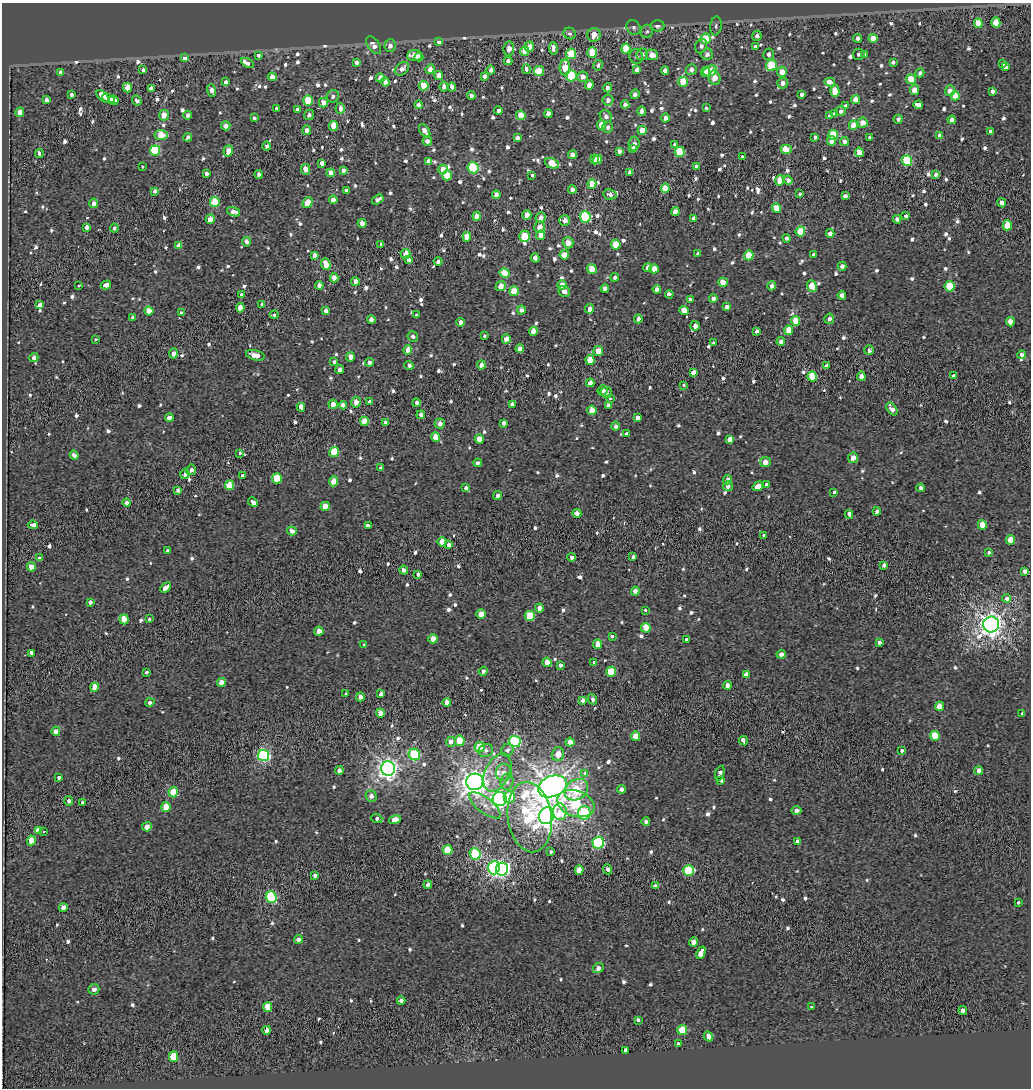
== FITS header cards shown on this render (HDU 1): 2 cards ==
NAXIS1  =                 1029
NAXIS2  =                 1086

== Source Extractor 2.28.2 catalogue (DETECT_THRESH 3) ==
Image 1029 x 1086 px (HDU 1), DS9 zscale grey, 1 PNG px = 1 image px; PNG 1033 x 1090 px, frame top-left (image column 1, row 1086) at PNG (2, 3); each listed source drawn as its Kron ellipse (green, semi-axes under 4 px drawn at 4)
Background 0.0575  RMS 0.67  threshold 2.02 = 3 sigma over >= 5 px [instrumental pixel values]
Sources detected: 893; of the 893, the 500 brightest by FLUX_AUTO listed and drawn (393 fainter detections omitted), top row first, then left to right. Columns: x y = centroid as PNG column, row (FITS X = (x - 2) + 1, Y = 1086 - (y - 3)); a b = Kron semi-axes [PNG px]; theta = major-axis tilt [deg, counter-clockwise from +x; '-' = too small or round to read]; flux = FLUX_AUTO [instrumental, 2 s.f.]
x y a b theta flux
978 23 5 4 - 830
996 23 5 4 - 930
657 26 7 5 -1 220
716 26 9 5 83 160
633 27 8 6 -48 150
647 31 7 6 - 140
570 33 6 5 - 150
594 35 7 6 - 530
757 36 5 5 - 160
858 38 4 4 - 200
873 38 4 4 - 600
706 39 5 5 - 1200
438 42 3 3 - 2700
374 45 10 5 -54 330
390 46 6 5 - 280
701 46 7 5 64 170
529 47 5 4 - 460
756 47 3 3 - 760
509 49 7 5 83 340
553 49 6 3 -87 530
626 49 5 4 - 1200
525 51 5 4 - 520
592 53 5 5 - 1100
571 54 5 5 - 1500
642 54 6 6 - 180
707 54 6 5 - 190
769 54 6 5 - 180
859 54 6 5 - 140
258 55 4 3 - 320
414 55 7 5 5 510
652 55 6 5 - 430
865 55 3 3 - 350
636 56 7 6 - 150
419 57 4 4 - 340
184 58 3 3 - 2100
508 61 4 4 - 190
356 62 4 4 - 210
893 62 4 3 - 840
247 63 7 3 -27 630
1003 64 3 3 - 580
598 65 5 4 - 140
771 65 6 5 - 2000
565 67 8 5 88 830
1005 67 3 3 - 590
402 69 8 5 40 320
430 69 5 4 - 310
526 69 5 4 - 180
691 69 5 5 - 220
143 70 4 3 - 180
491 70 4 3 - 190
637 70 3 3 - 4500
539 71 5 5 - 710
665 71 4 4 - 270
710 71 7 5 26 1300
705 72 5 4 - 580
782 72 5 5 - 520
61 73 4 4 - 280
920 73 4 4 - 150
439 75 4 4 - 350
484 76 3 3 - 1200
571 76 5 5 - 2100
272 77 4 4 - 310
583 77 5 5 - 330
380 78 4 4 - 620
714 78 7 5 -76 570
911 79 5 5 - 840
226 82 3 3 - 1300
385 82 4 4 - 300
683 82 5 4 - 1000
830 82 5 4 - 2600
783 83 5 5 - 260
589 85 4 4 - 410
424 86 5 4 - 1100
444 86 5 4 - 250
452 87 4 4 - 220
127 88 5 4 - 780
608 88 5 4 - 200
151 89 4 3 - 2200
212 90 6 4 -71 320
914 90 5 4 - 550
835 91 6 4 89 750
950 91 5 5 - 270
992 92 4 3 - 2400
635 94 5 4 - 140
802 94 4 4 - 170
72 95 4 3 - 150
103 96 8 3 -45 3200
333 96 6 6 - 150
471 96 4 4 - 240
955 96 4 4 - 530
108 99 7 3 -27 2700
46 100 4 4 - 200
114 100 5 3 - 2100
608 100 5 5 - 220
855 100 4 4 - 520
137 101 5 4 - 160
308 101 5 4 - 1400
323 103 5 4 - 390
625 104 4 4 - 190
418 105 4 4 - 170
846 105 4 3 - 440
918 105 4 3 - 3800
706 107 3 3 - 860
340 108 5 4 - 320
276 109 3 3 - 500
298 110 4 4 - 190
498 110 4 3 - 1300
642 111 5 4 - 220
841 111 5 5 - 210
20 112 4 4 - 420
834 113 4 3 - 490
548 114 4 4 - 370
164 115 5 5 - 510
188 115 4 4 - 140
309 115 5 5 - 160
521 115 5 4 - 820
606 116 7 5 -52 160
829 116 3 3 - 620
254 118 4 3 - 140
666 118 4 4 - 250
898 119 4 4 - 160
952 120 4 4 - 210
863 123 5 5 - 410
601 125 5 4 - 520
853 125 5 4 - 460
226 126 5 4 - 280
333 126 5 4 - 730
608 127 5 5 - 150
307 130 5 4 - 260
642 130 4 4 - 830
425 131 7 4 -54 300
990 132 4 3 - 1300
161 135 7 5 -4 810
833 135 5 5 - 1500
939 136 4 3 - 240
188 137 4 3 - 1100
869 137 3 3 - 1600
517 138 4 3 - 150
815 138 3 3 - 1200
427 141 5 4 - 210
832 141 5 4 - 420
844 141 4 4 - 190
634 144 7 5 83 160
674 144 3 3 - 730
267 146 4 4 - 130
633 149 4 4 - 330
786 149 6 5 - 500
155 150 5 5 - 2600
228 151 6 4 72 410
619 151 4 4 - 160
680 152 5 5 - 1600
859 152 4 4 - 680
39 154 4 4 - 190
572 155 4 4 - 310
742 157 3 3 - 380
594 159 5 4 - 370
597 159 5 4 - 410
907 161 5 5 - 3000
429 162 4 3 - 8600
552 163 7 5 -24 860
322 164 4 3 - 910
696 166 3 3 - 400
142 167 3 3 - 300
473 168 5 5 - 3600
306 169 5 4 - 360
443 169 5 4 - 520
343 170 4 4 - 170
630 172 4 4 - 200
206 173 3 3 - 1300
331 173 4 4 - 490
259 174 4 3 - 140
936 174 3 3 - 430
447 175 5 5 - 890
532 175 4 3 - 410
780 180 5 4 - 490
788 180 4 4 - 200
592 184 5 4 - 720
665 188 5 4 - 840
346 190 4 3 - 410
572 190 4 4 - 210
155 191 4 4 - 140
800 193 3 3 - 920
610 194 7 5 -12 190
496 195 4 4 - 330
845 196 4 4 - 170
333 200 4 4 - 350
378 200 6 4 35 200
215 202 5 4 - 1400
94 203 5 4 - 260
307 203 6 4 56 660
1002 203 4 3 - 1600
776 208 4 4 - 820
233 212 7 4 -17 360
675 212 4 4 - 490
527 215 4 4 - 500
477 216 4 4 - 520
906 216 3 3 - 430
585 217 6 5 - 3600
541 218 5 5 - 290
694 218 4 4 - 190
210 219 5 4 - 480
897 219 4 4 - 140
565 220 5 5 - 290
362 223 4 4 - 350
1007 225 5 4 - 990
87 227 4 4 - 230
539 227 6 5 - 400
114 228 4 4 - 150
800 231 5 5 - 1300
830 233 4 4 - 290
541 235 5 4 - 460
525 236 5 5 - 1100
467 237 4 4 - 690
786 238 4 4 - 130
247 242 5 4 - 200
568 243 5 5 - 480
381 245 4 3 - 620
616 245 5 4 - 920
179 246 4 3 - 870
405 254 5 5 - 830
698 254 4 4 - 140
314 255 4 4 - 310
564 255 4 4 - 490
749 255 5 4 - 940
814 255 4 4 - 230
535 258 5 3 - 920
409 260 3 3 - 1000
438 261 4 4 - 170
326 264 6 4 -68 620
842 266 4 4 - 180
648 267 4 4 - 290
592 269 5 4 - 620
654 269 5 4 - 530
505 273 5 4 - 820
615 277 4 4 - 140
334 278 4 4 - 540
355 281 4 4 - 240
723 282 4 4 - 550
79 285 3 3 - 220
106 285 5 3 - 2000
319 285 4 4 - 210
562 285 4 4 - 410
501 286 5 5 - 430
772 286 4 4 - 230
812 286 6 4 -69 830
950 286 5 5 - 1300
605 288 4 4 - 210
657 289 4 4 - 270
514 291 5 4 - 890
564 292 6 5 - 220
669 294 4 3 - 910
241 295 4 3 - 390
842 295 4 4 - 240
713 298 4 4 - 180
690 299 4 3 - 140
262 304 3 3 - 150
39 305 4 3 - 1100
727 307 4 3 - 2900
240 308 5 4 - 470
590 309 4 4 - 270
521 310 4 4 - 150
684 310 5 3 - 2800
149 311 4 4 - 680
326 311 4 4 - 240
181 313 3 3 - 730
274 315 4 3 - 430
416 315 3 3 - 740
133 317 4 4 - 200
638 319 4 4 - 190
829 319 5 4 - 190
371 320 4 3 - 860
795 321 5 4 - 720
460 322 4 4 - 260
1010 322 4 4 - 350
695 326 5 5 - 330
789 330 4 4 - 750
533 331 4 4 - 440
756 331 3 3 - 340
413 336 5 5 - 140
484 336 3 3 - 790
96 339 3 3 - 230
506 339 4 4 - 380
781 342 4 4 - 220
713 343 3 3 - 690
520 349 4 4 - 280
408 350 5 4 - 430
869 350 5 4 - 150
598 351 5 5 - 550
173 353 5 4 - 250
255 355 9 5 -14 490
1022 355 4 4 - 230
350 357 4 4 - 390
34 358 4 4 - 170
590 360 5 4 - 820
334 362 3 3 - 410
369 362 4 4 - 170
409 365 4 4 - 160
481 365 4 4 - 290
826 366 4 4 - 190
340 370 4 4 - 250
693 373 4 3 - 2200
953 375 4 3 - 380
861 376 4 4 - 370
812 377 5 4 - 1300
590 383 4 4 - 320
684 385 3 3 - 420
603 390 5 4 - 170
606 392 5 5 - 180
611 399 3 3 - 3600
369 401 4 3 - 370
356 402 5 5 - 390
416 403 4 4 - 150
333 404 4 4 - 440
512 404 3 3 - 630
343 405 4 4 - 320
608 405 4 4 - 150
301 407 4 3 - 2300
892 409 7 4 -53 290
592 410 4 4 - 600
421 415 4 3 - 200
169 417 4 3 - 1500
637 417 4 3 - 1100
364 421 4 4 - 810
385 423 4 3 - 140
504 423 3 3 - 1200
440 424 5 5 - 220
616 426 4 4 - 170
627 433 3 3 - 700
436 437 5 4 - 710
479 439 5 4 - 550
730 439 4 4 - 3500
334 452 5 4 - 1300
240 453 3 3 - 180
74 455 4 4 - 160
853 458 5 5 - 350
765 462 5 5 - 340
478 463 4 4 - 140
381 468 4 4 - 140
191 470 5 4 - 200
185 474 5 4 - 170
242 475 3 3 - 520
277 478 5 5 - 1200
728 480 5 4 - 210
333 481 5 4 - 450
229 485 5 4 - 1000
766 485 3 3 - 1800
728 486 5 5 - 180
758 486 5 3 - 6000
465 488 4 3 - 800
921 488 4 4 - 160
178 490 4 3 - 140
834 492 4 3 - 200
498 495 4 4 - 200
253 502 5 3 - 1300
127 503 4 4 - 210
325 506 4 4 - 620
877 511 4 4 - 190
577 513 4 4 - 240
849 514 4 3 - 1100
33 525 5 3 - 2200
982 525 5 4 - 530
368 526 3 3 - 1300
292 531 5 3 - 1400
764 535 4 3 - 500
1010 540 5 4 - 750
442 542 4 4 - 600
448 545 3 3 - 1000
167 550 4 3 - 600
988 552 3 3 - 420
572 557 4 3 - 150
633 557 3 3 - 900
39 558 4 3 - 520
884 565 4 4 - 170
31 567 4 4 - 520
404 570 4 4 - 140
1025 571 4 4 - 220
418 574 4 3 - 920
166 587 6 3 44 2600
635 591 4 4 - 230
1006 598 4 3 - 970
90 602 3 3 - 570
539 608 4 3 - 980
645 610 3 3 - 240
481 614 5 4 - 580
530 616 5 5 - 1400
124 619 5 4 - 710
149 619 3 3 - 310
991 624 8 7 - 39000
646 628 5 4 - 760
319 631 4 4 - 390
612 636 3 3 - 450
433 639 4 4 - 450
687 640 3 3 - 1300
879 642 4 4 - 170
598 644 5 4 - 460
364 645 3 3 - 360
31 653 3 3 - 2500
781 654 4 4 - 210
547 662 4 4 - 390
593 663 4 3 - 520
560 665 3 3 - 580
483 671 4 4 - 170
147 672 3 3 - 570
611 672 5 5 - 1600
746 675 4 4 - 380
221 682 4 4 - 480
727 685 4 4 - 390
95 687 4 4 - 690
346 694 3 3 - 350
381 694 4 4 - 180
360 697 4 4 - 230
593 699 5 4 - 150
583 700 4 4 - 220
150 702 5 4 - 130
447 702 4 4 - 320
939 706 5 4 - 540
380 713 4 4 - 570
1022 714 3 3 - 1600
56 731 4 4 - 260
636 736 5 4 - 690
935 736 5 5 - 1300
460 741 5 5 - 1400
743 741 5 3 - 1300
451 742 5 4 - 270
515 742 6 5 - 5700
570 742 4 4 - 460
480 747 5 5 - 930
486 750 7 6 - 150
507 750 6 6 - 170
902 751 3 3 - 670
414 754 6 5 - 2800
558 754 7 6 - 520
264 756 6 5 - 7000
388 768 7 7 - 26000
339 770 4 4 - 170
979 770 4 4 - 220
504 772 8 7 - 290
497 773 20 12 63 790
585 773 4 3 - 410
720 773 7 4 71 150
58 777 3 3 - 510
721 780 3 3 - 900
475 782 8 8 - 43000
507 782 8 6 75 170
552 786 15 10 20 62000
621 789 4 4 - 180
576 790 13 9 35 1600
173 792 5 4 - 1000
371 796 6 5 - 210
509 797 6 5 - 1100
500 799 7 7 - 13000
69 801 4 4 - 160
83 802 3 3 - 950
576 804 19 13 -19 2300
485 805 19 7 -37 420
166 807 5 4 - 850
797 810 5 4 - 180
560 812 8 7 - 1400
584 813 7 6 - 3500
547 816 8 7 - 33000
530 817 35 22 -82 4300
377 818 5 3 - 580
395 820 6 4 14 510
646 821 4 4 - 150
147 827 5 4 - 300
38 830 4 3 - 1800
44 831 3 3 - 280
31 840 5 4 - 710
797 841 4 3 - 160
598 843 6 6 - 5600
447 850 5 5 - 1300
550 851 3 3 - 340
475 854 6 5 - 2900
494 868 7 5 86 7400
502 869 6 6 - 11000
608 869 5 4 - 150
579 870 5 4 - 600
689 871 5 5 - 2800
315 875 4 4 - 140
428 885 4 3 - 150
655 886 4 4 - 180
271 897 6 5 - 4700
1019 902 3 3 - 280
63 908 4 4 - 340
299 939 4 4 - 280
694 942 4 4 - 280
701 953 6 3 67 2700
598 968 5 5 - 200
94 989 5 5 - 180
401 1001 4 4 - 210
812 1006 3 3 - 280
268 1007 5 4 - 850
963 1010 4 4 - 220
638 1020 4 3 - 550
267 1030 4 3 - 250
682 1030 5 5 - 1200
708 1036 5 4 - 310
678 1043 3 3 - 390
625 1050 4 3 - 1400
173 1057 5 4 - 1300
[393 fainter detections neither listed nor drawn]